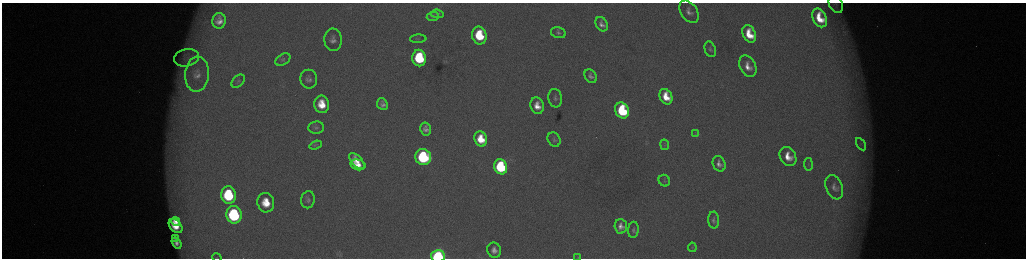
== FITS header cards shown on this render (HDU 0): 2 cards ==
NAXIS1  =                 2048 /fastest changing axis
NAXIS2  =                  512 /next to fastest changing axis

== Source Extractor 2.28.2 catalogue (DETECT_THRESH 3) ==
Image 2048 x 512 px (HDU 0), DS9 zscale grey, zoomed out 1/2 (1 PNG px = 2 x 2 image px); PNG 1028 x 260 px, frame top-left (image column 1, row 511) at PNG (2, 3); each listed source drawn as its Kron ellipse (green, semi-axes under 4 px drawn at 4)
Background 176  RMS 2.1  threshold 6.16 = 3 sigma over >= 5 px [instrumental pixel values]
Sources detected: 66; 6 cannot appear on this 1/2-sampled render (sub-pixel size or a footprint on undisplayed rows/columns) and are neither listed nor drawn; the other 60 listed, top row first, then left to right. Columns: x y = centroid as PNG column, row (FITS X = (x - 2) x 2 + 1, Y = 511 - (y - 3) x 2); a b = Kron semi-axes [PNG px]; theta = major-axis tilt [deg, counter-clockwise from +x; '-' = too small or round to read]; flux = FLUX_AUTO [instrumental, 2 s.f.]
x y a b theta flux
836 4 9 6 -60 1300
689 12 12 8 -54 3200
437 14 7 4 -5 680
433 17 6 3 5 530
820 18 10 6 -64 11000
219 21 8 6 76 3900
602 24 7 5 -60 2400
558 33 7 5 -15 1200
749 34 9 6 -64 11000
479 35 9 7 -77 23000
418 39 8 3 3 760
333 40 11 8 -88 2900
710 49 8 5 -70 1100
187 58 13 8 11 3800
419 58 8 7 - 35000
283 60 8 5 31 1100
748 66 11 8 -63 4800
197 74 17 12 87 6200
591 76 7 5 -56 1700
309 79 9 8 - 2200
238 81 8 5 44 850
666 97 8 6 -64 9100
555 98 9 7 -80 1500
322 104 9 7 -80 10000
382 104 6 5 - 1900
537 106 8 6 -74 5500
622 110 8 6 -67 39000
316 127 8 6 7 1300
426 129 6 5 - 2300
695 134 3 2 - 270
481 139 7 6 - 11000
554 140 7 6 - 1100
861 144 7 2 -58 530
316 145 6 3 19 470
665 145 5 3 - 700
788 156 10 7 -61 7300
423 157 8 7 - 58000
357 161 10 5 -46 6100
719 164 8 6 -66 2600
808 164 6 3 -81 550
358 165 8 5 -14 5800
501 167 8 6 -70 50000
664 181 6 5 - 850
834 187 13 8 -68 2800
229 195 9 7 -81 35000
308 200 8 6 80 1600
266 203 10 8 -78 11000
234 215 9 7 -78 61000
714 220 8 5 -88 1500
176 222 5 3 - 3300
176 226 8 5 -47 8100
621 226 7 6 - 3200
633 230 8 5 86 1200
176 239 4 3 - 870
176 243 6 3 -54 1500
692 247 4 2 - 350
494 250 8 6 -68 2900
438 256 6 6 - 85000
578 257 3 2 - 160
217 258 5 3 - 300
At the frame edge (FLAGS 8, measured only in part): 2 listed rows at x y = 438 256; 217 258
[6 sub-pixel or undisplayed-footprint detections neither listed nor drawn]